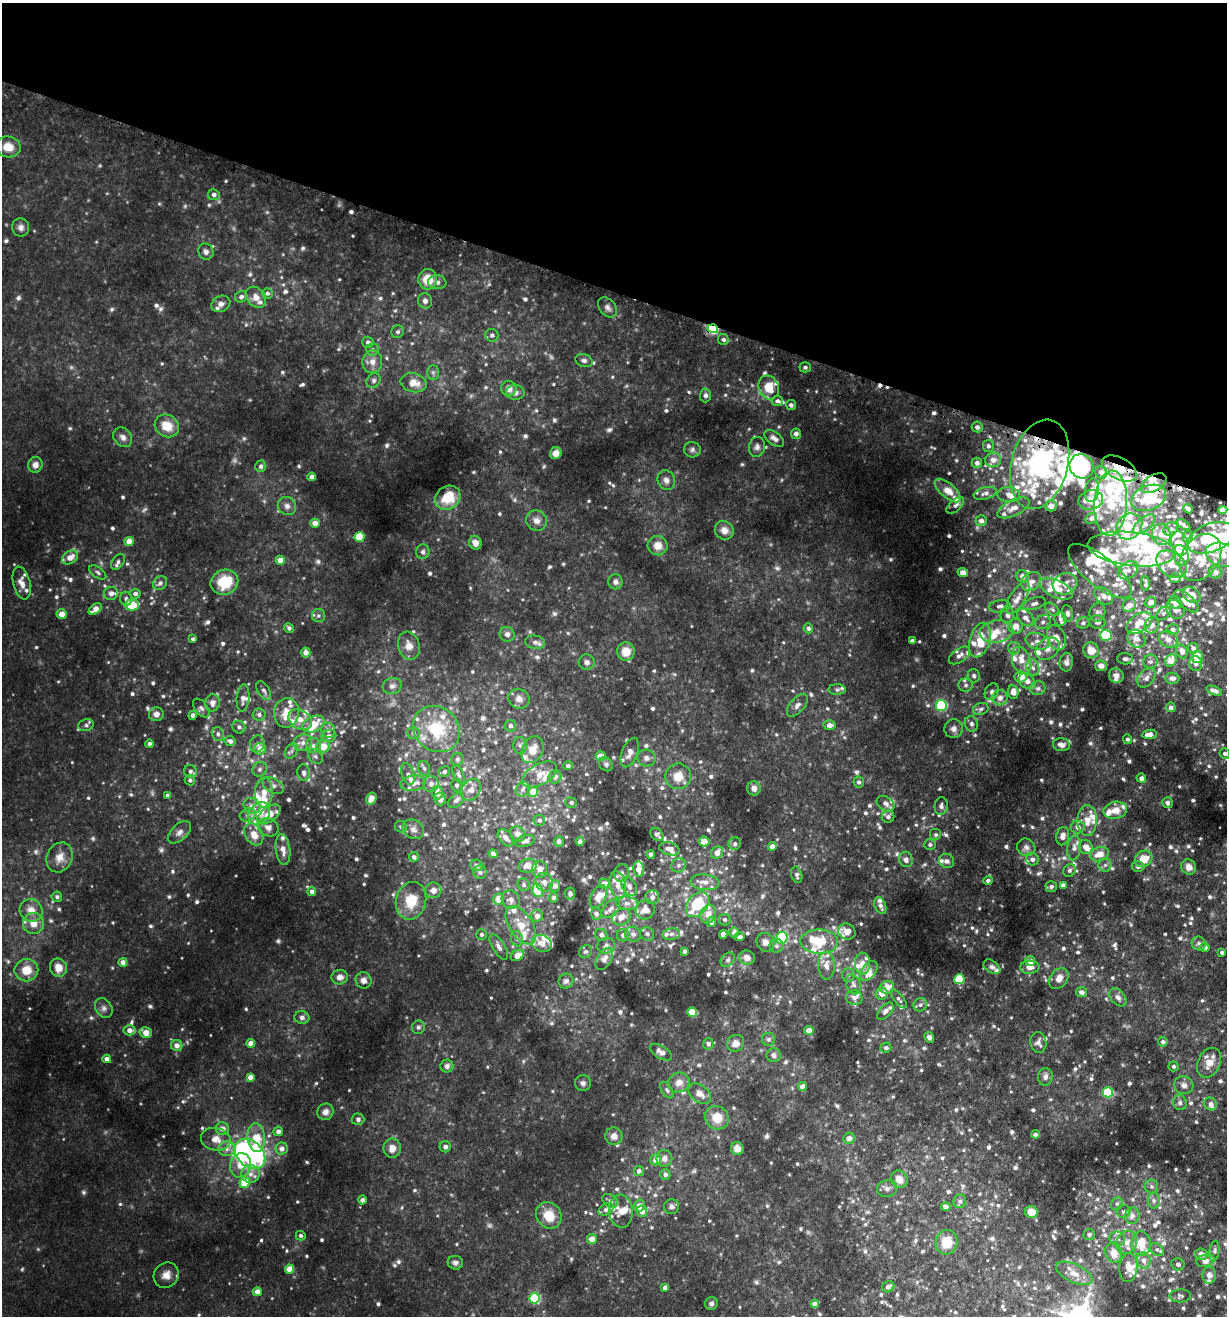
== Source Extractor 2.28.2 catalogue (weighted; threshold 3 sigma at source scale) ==
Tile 2 of 4 x 4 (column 2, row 1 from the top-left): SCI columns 1576-2800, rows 3993-5306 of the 5430 x 5367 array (HDU 1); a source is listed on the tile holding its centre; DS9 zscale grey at full resolution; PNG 1229 x 1318 px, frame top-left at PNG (2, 3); each listed source drawn as its Kron ellipse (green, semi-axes under 4 px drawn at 4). Shown black and unused: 22% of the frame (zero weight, under 3 of 5 exposures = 5% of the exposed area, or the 3 px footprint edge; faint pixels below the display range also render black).
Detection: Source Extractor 2.28.2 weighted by HDU 2 'WHT'; one run over the whole footprint, this tile lists its part. Background 0.0368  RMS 0.0054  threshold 0.0244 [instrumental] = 3 sigma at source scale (4.5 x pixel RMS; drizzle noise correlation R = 1.50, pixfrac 1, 0.05/0.05 arcsec/px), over >= 5 px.
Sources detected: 1171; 12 too faint to see at this stretch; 9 inside a brighter object's white glare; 3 cosmic-ray / hot-pixel residue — neither listed nor drawn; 202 inside a brighter listed object's ellipse — not listed separately; of the other 945, all 500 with FLUX_AUTO >= 1.3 (the completeness limit of this list) listed and drawn (445 fainter detections not listed), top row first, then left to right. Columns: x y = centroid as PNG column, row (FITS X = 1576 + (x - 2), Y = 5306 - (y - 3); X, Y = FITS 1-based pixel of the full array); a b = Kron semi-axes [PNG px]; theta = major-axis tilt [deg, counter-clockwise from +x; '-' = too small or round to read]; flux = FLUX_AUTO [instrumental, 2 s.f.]
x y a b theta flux
8 147 12 10 -13 6.8
214 195 5 5 - 2.1
21 227 9 8 - 2.3
206 252 8 7 - 2.3
428 279 10 9 - 10
437 282 9 7 -8 1.8
267 293 5 5 - 1.4
241 297 6 5 - 2.1
256 297 11 9 -49 4.5
425 301 7 7 - 2.1
221 304 10 7 26 2.8
607 307 11 8 -50 2.4
713 329 5 4 - 61
398 332 6 6 - 1.3
492 335 6 6 - 1.5
723 340 5 5 - 1.5
368 342 6 5 - 1.9
372 349 6 6 - 1.3
584 360 9 6 -18 1.8
372 362 11 10 - 4.1
805 367 5 5 - 1.4
433 372 7 6 - 1.3
374 381 8 6 48 1.5
414 383 13 9 -13 6.6
769 387 12 9 -67 11
509 388 7 7 - 3.8
515 392 9 7 -3 2.4
705 395 7 5 87 1.9
777 401 6 5 - 1.6
791 405 5 5 - 1.8
167 426 13 11 -32 9.5
977 427 5 5 - 1.7
796 434 5 5 - 2.1
123 437 10 8 -51 2.8
774 438 11 6 -38 2.8
988 446 6 5 - 1.3
757 447 10 8 79 2.3
692 450 8 8 - 1.9
556 453 6 5 - 2.8
993 460 8 7 - 3.5
977 463 5 5 - 2.1
1040 464 46 28 75 110
35 465 8 7 - 2.9
261 466 6 5 - 1.9
1082 466 12 11 - 100
1119 469 19 10 -28 9.3
1101 472 6 6 - 2.2
312 477 4 4 - 3.8
666 480 10 8 -67 2.9
1154 483 14 8 31 8.1
948 490 16 7 -41 7.4
1092 490 12 7 82 2.8
985 493 12 6 13 2.3
1009 495 11 7 -4 4.4
448 498 13 11 36 14
1149 498 18 12 22 14
1091 500 12 10 14 4.8
1111 503 32 16 86 19
955 505 11 5 42 1.5
287 506 9 8 - 2.6
1051 506 6 5 - 3.9
1014 508 17 8 26 4.8
1188 509 5 3 - 2.1
1223 510 4 4 - 4.6
1091 518 6 5 - 1.5
536 521 11 10 - 3.5
981 521 5 5 - 2.4
315 523 4 4 - 4.5
1144 524 13 6 40 3.1
1184 525 7 3 -35 1.4
1129 526 14 12 44 6.3
1171 529 7 6 - 1.8
724 530 10 9 - 3.9
1161 535 11 9 -71 4.7
360 537 5 5 - 28
1188 537 6 4 74 1.3
1211 538 24 14 21 20
129 541 4 4 - 6.4
475 543 7 6 - 3.3
1180 543 12 8 -73 6.6
658 546 10 9 - 5.4
1132 549 44 17 -7 23
423 552 7 6 - 1.5
1181 555 10 7 -74 9.6
1222 555 17 11 -18 7
70 557 8 6 36 4.6
1200 557 25 18 57 14
280 560 4 4 - 5.9
118 562 9 5 56 1.8
1171 564 17 11 -37 7.5
1128 570 11 7 37 3
1100 571 39 15 -39 9.9
98 572 10 5 -36 1.5
963 572 5 4 - 2.8
1215 572 6 6 - 1.8
1022 576 6 6 - 3.3
1175 578 6 4 -3 1.5
224 582 14 12 21 18
615 582 7 7 - 1.9
1031 582 11 8 40 3.8
22 583 17 8 -76 5
160 583 8 6 44 2
1065 584 12 10 24 4.5
1146 584 7 4 -87 1.3
1056 589 18 8 -25 9.4
111 593 7 6 - 3.5
135 594 5 5 - 1.9
1192 595 10 7 -34 4.6
1104 596 10 7 -40 2.4
1018 598 18 7 59 4.7
126 599 7 6 - 1.7
1186 601 15 7 -41 5.8
1151 602 6 5 - 3.4
1175 602 6 6 - 4.1
1034 604 12 6 16 2.1
132 605 7 5 0 14
1129 605 7 6 - 3.3
1000 606 10 6 7 2
95 609 7 5 37 4.7
1052 609 8 5 -40 1.3
1175 609 10 8 -48 2.9
1097 612 9 8 - 1.8
1067 613 8 5 -79 1.8
1163 613 8 5 41 1.5
62 614 5 5 - 4.7
1007 615 8 6 87 2.5
318 616 6 6 - 1.5
1026 618 10 6 -46 3.7
1060 619 7 6 - 1.4
1043 622 8 6 36 1.8
1097 622 8 6 -11 2
1083 623 6 5 - 1.3
1139 623 14 8 34 6.4
1152 625 8 7 - 2.9
1015 626 7 7 - 5.3
289 628 5 4 - 1.5
808 628 5 4 - 1.5
1173 630 6 5 - 2
996 632 17 11 8 8.5
507 634 7 7 - 2.1
1106 635 6 5 - 26
1056 638 13 9 -68 6.3
193 639 4 4 - 1.6
1136 639 10 8 -37 4
1168 639 10 8 -27 4
980 640 18 10 74 11
912 641 4 4 - 2.3
1037 641 12 8 -18 4.5
535 642 10 6 -9 2.3
409 646 14 10 -75 5.3
1014 648 6 6 - 1.4
1193 648 5 5 - 1.5
1048 649 13 10 38 5.2
1091 650 8 7 - 7
626 651 9 8 - 7.6
1182 651 7 5 -72 3.6
305 652 5 5 - 3.6
959 655 12 6 35 2.6
1197 657 6 6 - 7.7
1125 659 8 5 -3 1.3
1021 660 14 9 -73 6
1171 661 6 5 - 7
587 662 8 7 - 2
1066 662 9 6 82 2.2
1150 662 7 7 - 1.7
1196 664 7 6 - 1.6
1101 666 6 5 - 3.6
1033 668 8 6 -73 2.2
974 676 6 6 - 1.4
1116 676 7 7 - 2.7
1020 677 6 5 - 7.4
1146 678 11 7 49 2.6
1172 678 7 5 -1 2.1
1027 681 9 6 -41 3.7
966 685 7 6 - 1.7
392 686 10 8 18 2.7
1038 688 7 7 - 1.7
264 690 10 6 -61 1.9
837 690 8 5 1 1.3
1214 691 8 4 -20 2.4
992 692 9 6 67 1.9
1013 692 7 5 -83 4.6
243 698 14 6 85 2.9
1000 698 8 7 - 4.3
519 699 11 9 -23 3.5
212 703 8 7 - 3.3
797 705 14 7 49 2.6
941 705 5 5 - 47
1171 707 5 5 - 1.9
201 708 11 6 -50 1.8
981 709 8 6 19 1.5
286 713 15 12 81 8.3
156 714 7 7 - 2.7
193 715 4 4 - 2.8
259 715 6 6 - 2
300 720 12 9 -33 5.3
314 724 11 7 26 10
971 724 8 6 -73 2
86 725 8 6 16 1.4
830 725 6 5 - 3.2
510 726 6 5 - 2
239 727 7 6 - 1.7
436 729 24 21 -41 26
953 729 9 9 - 2.7
328 730 8 6 -70 2.2
413 733 6 5 - 1.3
218 734 7 6 - 1.4
1149 734 8 4 6 3.8
329 736 7 6 - 3.3
1127 739 5 4 - 1.4
230 741 5 5 - 2.1
303 743 9 8 - 3.2
150 744 4 4 - 2
257 744 8 7 - 2.1
1061 745 8 6 -9 2.8
313 746 7 7 - 2.5
323 746 6 6 - 8.1
520 746 8 6 -87 1.8
260 749 6 6 - 5.6
533 750 14 10 63 8
292 751 8 6 55 1.8
630 753 15 8 69 3.6
1225 753 5 5 - 1.3
315 756 8 6 -45 1.7
601 756 5 5 - 6
646 758 9 8 - 2.4
457 759 6 6 - 1.4
606 764 8 6 -46 1.3
568 766 5 4 - 1.6
424 768 7 5 -72 1.3
260 769 8 7 - 1.6
190 771 6 6 - 1.6
444 771 6 5 - 1.3
304 773 8 6 -84 2
408 774 11 6 -74 2.1
458 774 10 5 -65 1.4
540 774 19 10 29 7.1
678 776 13 12 - 7.9
555 777 7 6 - 3.6
1141 778 5 4 - 2.6
190 780 5 5 - 1.4
859 782 5 5 - 1.4
413 783 12 7 8 4.8
431 784 8 7 - 2.4
457 785 6 5 - 1.4
273 786 11 7 -27 2.5
754 788 7 6 - 2.8
523 789 7 6 - 1.8
471 790 12 9 52 3.9
264 792 15 9 87 5.5
533 792 5 5 - 9.6
437 793 6 5 - 4.7
167 795 4 4 - 1.9
371 798 6 5 - 2.7
440 799 6 6 - 3.3
456 800 9 6 40 1.9
571 803 6 5 - 1.4
1167 803 5 5 - 1.6
886 804 10 7 -34 2.3
252 806 9 7 -34 3.2
941 806 9 6 83 1.9
1115 810 11 8 11 5.8
259 813 12 9 48 6.1
269 814 13 7 36 9.5
248 815 8 6 21 2.2
888 817 6 6 - 1.7
539 820 6 5 - 1.5
1087 821 15 9 88 7.6
268 827 11 9 -24 3.2
401 827 6 5 - 1.5
1078 827 7 6 - 3.3
413 829 11 9 -32 3
179 832 14 8 43 3.2
254 834 12 8 -58 6.1
518 834 8 7 - 3
657 835 7 5 -42 1.6
936 835 6 6 - 1.5
1063 836 9 6 79 3.6
506 838 10 6 -51 3.4
525 841 10 5 14 2.8
559 841 5 5 - 1.6
580 841 4 4 - 2.1
704 841 5 5 - 4.7
735 844 6 6 - 1.3
930 845 6 5 - 1.4
772 847 4 4 - 4.1
1026 847 9 8 - 2.4
1086 847 7 6 - 4.1
1074 848 12 7 84 2.9
669 849 10 6 -15 3.4
283 850 15 7 -82 4.2
717 853 6 5 - 4.3
493 854 4 4 - 3.4
651 854 4 4 - 2.8
1099 854 10 7 17 7
60 857 15 12 65 5.9
414 857 5 5 - 1.9
906 859 8 7 - 2.3
1032 859 6 6 - 2.3
1144 859 9 7 32 8.5
947 861 8 7 - 2
477 865 6 5 - 1.8
679 865 7 7 - 1.7
1105 865 6 6 - 1.4
528 866 9 6 15 5
1138 867 6 5 - 1.4
1189 867 8 7 - 3.7
540 869 8 7 - 3.8
639 869 8 5 -83 3.8
1070 870 7 6 - 1.4
480 872 7 6 - 2
621 873 9 7 77 2
797 875 8 5 -74 1.6
988 880 5 4 - 1.3
544 882 10 8 -61 2.9
705 882 14 7 -6 4.3
604 884 5 5 - 4.4
524 885 6 6 - 1.4
618 885 14 8 -79 5.6
1063 885 4 4 - 2.3
555 886 6 5 - 2.8
629 886 10 7 -60 2.4
1051 887 6 5 - 1.5
433 890 8 7 - 3.1
537 891 7 5 -64 14
312 892 4 4 - 2.8
570 894 6 5 - 1.4
598 896 12 7 62 5.6
57 897 5 5 - 1.6
652 897 7 7 - 2.2
553 898 5 4 - 1.6
499 899 5 5 - 7.8
511 900 9 9 - 3.3
411 901 19 15 76 15
627 903 11 6 -6 2.5
697 904 14 9 53 26
880 906 9 5 -67 2.2
611 909 11 6 44 2.5
31 910 12 11 - 5.7
645 910 10 9 - 5.5
596 914 6 5 - 1.6
708 914 9 7 71 4.9
537 916 6 5 - 3.1
621 917 10 7 34 4.7
725 920 6 5 - 1.4
711 922 5 4 - 3.2
34 923 10 10 - 6
521 925 21 11 -57 9.4
847 931 9 8 - 5.2
734 932 5 4 - 2.9
482 934 5 5 - 1.6
633 934 8 7 - 2.1
647 934 7 6 - 1.8
671 934 8 5 9 1.9
723 934 4 4 - 3.7
601 935 6 5 - 1.7
623 935 6 6 - 1.8
740 937 5 3 - 1.5
782 938 6 5 - 48
517 939 8 6 -74 1.5
765 942 9 8 - 3.1
819 942 19 12 -2 15
542 943 10 8 -28 4
1199 944 7 6 - 1.6
606 946 9 8 - 2.1
776 946 7 7 - 1.6
499 947 15 6 -59 2.7
1205 948 5 5 - 3
684 951 4 3 - 1.4
586 952 7 6 - 1.3
1222 952 4 3 - 1.3
517 955 7 5 32 5.3
747 958 8 7 - 2.8
604 959 12 7 60 3.5
728 960 8 6 45 1.6
1030 961 5 5 - 4.5
123 962 4 4 - 3.9
863 964 11 7 89 4.9
826 966 14 8 -89 4.2
992 967 9 6 -36 1.6
1030 967 9 6 4 4.5
58 968 9 8 - 6.5
26 970 12 11 - 9.5
869 971 11 7 52 4.8
848 975 7 6 - 1.5
340 977 8 7 - 2.9
959 979 5 5 - 28
1059 979 12 8 53 4.5
363 980 8 7 - 2.9
566 981 8 7 - 2.1
853 984 10 7 -73 2.1
887 987 7 6 - 5.8
1081 992 5 5 - 2.5
882 994 6 6 - 4.4
1118 997 10 7 -50 2.4
854 998 8 7 - 2.4
899 999 11 4 -51 1.4
920 1005 7 6 - 1.5
104 1008 10 8 -56 2.3
885 1011 10 5 48 3
692 1012 5 4 - 11
302 1018 7 6 - 1.8
418 1027 7 6 - 1.4
129 1030 6 5 - 3.4
809 1030 5 4 - 4.8
146 1033 6 5 - 6.7
929 1037 5 4 - 2.2
768 1039 6 6 - 1.4
1163 1042 5 4 - 2
251 1043 4 4 - 4.9
736 1043 9 8 - 3.5
1038 1043 10 8 -81 2.6
708 1044 6 5 - 1.6
177 1045 6 5 - 3.2
886 1048 5 5 - 1.8
661 1052 12 6 -31 3.2
774 1055 7 7 - 2.1
107 1059 4 4 - 2.6
1209 1063 15 11 65 7.4
447 1066 6 6 - 2
1174 1066 5 5 - 1.3
250 1077 4 4 - 3.4
1045 1077 9 7 80 2.4
679 1082 11 10 - 4.4
583 1083 8 8 - 1.8
1184 1085 10 9 - 2.8
802 1087 4 4 - 3.9
667 1090 9 5 -57 1.4
1108 1092 5 5 - 28
700 1094 13 8 -37 3.7
1180 1103 7 6 - 1.5
1211 1104 7 6 - 2.8
325 1112 8 8 - 3.1
717 1118 12 11 - 8.8
358 1119 6 6 - 1.5
222 1129 7 6 - 3.4
278 1131 5 5 - 2.8
1035 1135 4 4 - 1.6
614 1136 8 8 - 3.5
256 1137 14 9 -84 12
849 1138 6 5 - 3.3
216 1139 15 11 -11 5.7
445 1147 5 5 - 1.7
392 1148 9 8 - 4.5
227 1149 8 7 - 2.5
282 1149 6 6 - 3.2
737 1149 6 6 - 3.8
250 1154 17 12 -43 84
664 1158 8 8 - 2.8
656 1160 5 5 - 4.6
240 1165 12 10 74 11
639 1171 5 5 - 2.1
251 1174 9 9 - 3.5
665 1175 5 5 - 2
899 1179 9 8 - 5.3
245 1183 5 5 - 14
1151 1187 7 7 - 1.5
887 1188 10 8 14 2.4
362 1200 4 4 - 2.2
610 1201 8 6 -35 1.6
960 1201 7 6 - 1.3
1154 1201 8 6 90 1.8
1117 1204 7 5 67 1.4
639 1205 6 5 - 4
671 1207 7 7 - 2.3
946 1207 5 4 - 3.3
606 1209 8 5 31 2.1
621 1211 16 12 -86 5.9
642 1211 6 5 - 4.3
1031 1212 6 6 - 4.6
1123 1212 7 6 - 1.5
549 1215 14 12 -51 10
1132 1216 8 7 - 3
1089 1234 6 5 - 1.4
301 1236 5 4 - 1.3
592 1239 5 5 - 5
1117 1239 8 7 - 2.1
947 1242 12 11 - 11
1127 1242 12 10 65 4.9
1141 1243 12 9 -85 12
1157 1249 7 5 -47 1.5
1214 1251 10 5 81 1.5
1114 1253 10 8 -72 6.6
1201 1254 6 6 - 3.3
1144 1260 8 7 - 3.2
1205 1261 9 6 15 5.9
455 1263 7 6 - 1.8
1178 1264 7 6 - 1.6
1128 1268 14 9 86 5.6
289 1269 4 4 - 9.7
1074 1273 19 9 -25 6.1
166 1275 13 12 - 4.9
1209 1275 8 7 - 2.6
888 1287 6 5 - 3.3
665 1288 4 4 - 2.6
257 1292 4 4 - 5
1180 1296 10 6 3 1.4
535 1298 5 5 - 58
711 1303 6 6 - 1.6
815 1304 4 4 - 3.4
Overlapping masked pixels (flux is a lower limit): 3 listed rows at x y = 713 329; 1082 466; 1119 469
Isophote crosses this tile's border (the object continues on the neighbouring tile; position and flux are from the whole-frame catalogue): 1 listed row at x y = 1215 572